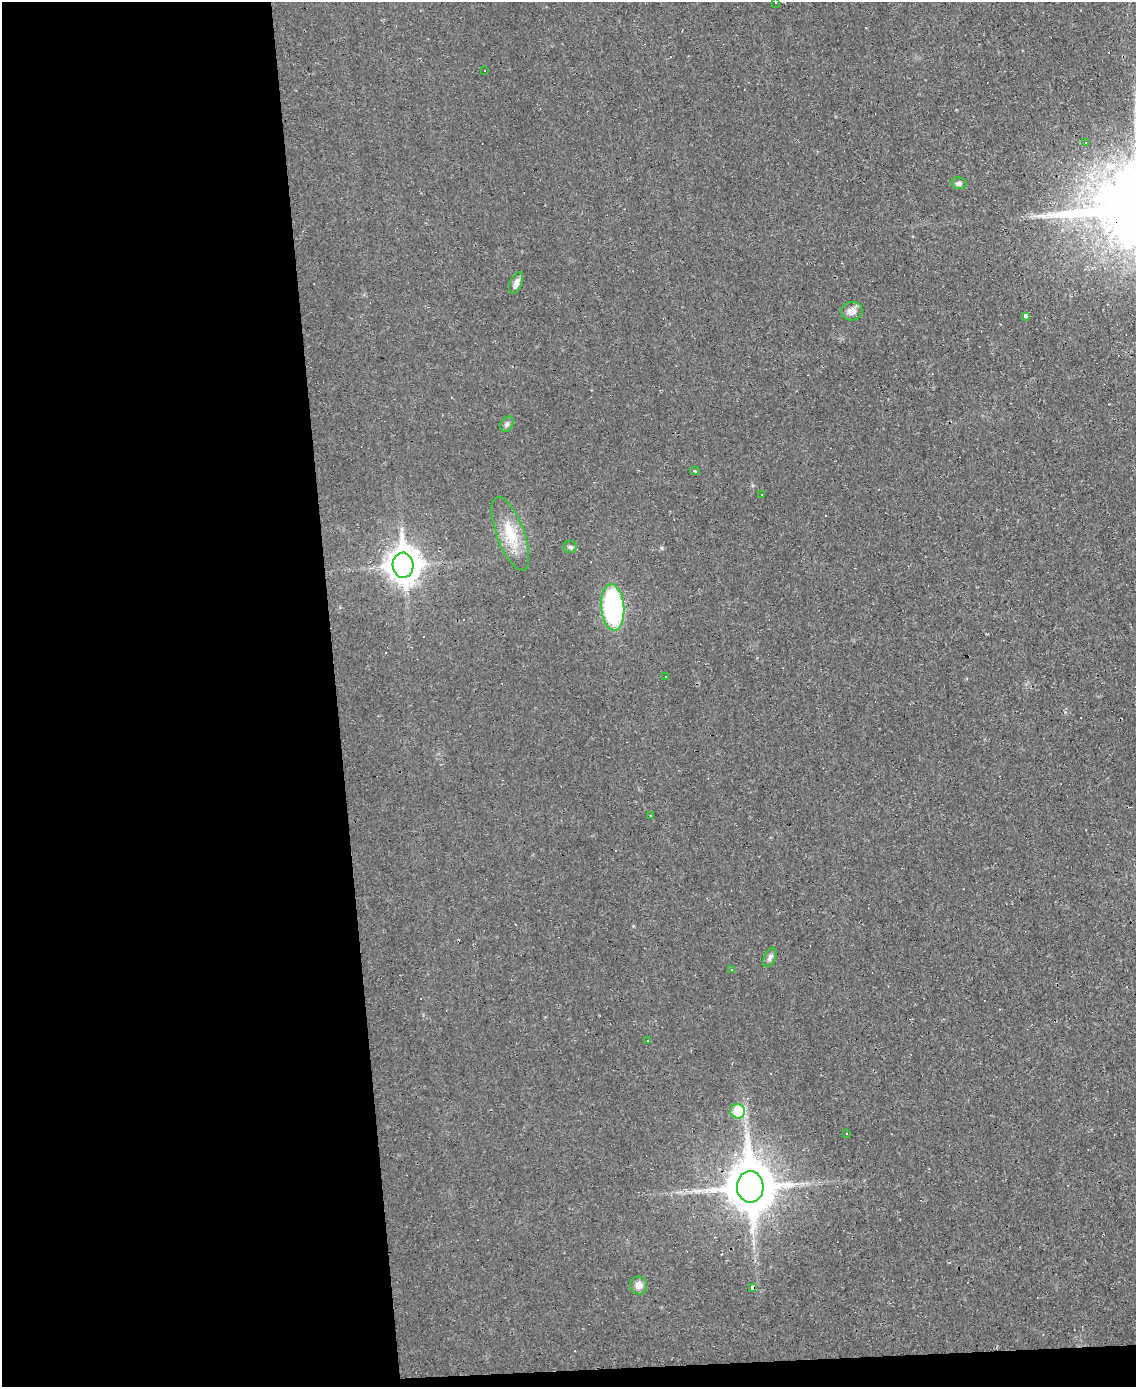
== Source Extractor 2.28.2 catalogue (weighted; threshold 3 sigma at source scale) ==
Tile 9 of 4 x 3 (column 1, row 3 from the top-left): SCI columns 1-1134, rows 128-1512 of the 4535 x 4512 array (HDU 1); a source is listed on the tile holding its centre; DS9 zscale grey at full resolution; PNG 1138 x 1389 px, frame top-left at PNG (2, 2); each listed source drawn as its Kron ellipse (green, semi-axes under 4 px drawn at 4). Shown black and unused: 31% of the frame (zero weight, under 2 of 3 exposures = <1% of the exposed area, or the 3 px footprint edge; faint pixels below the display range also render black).
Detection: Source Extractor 2.28.2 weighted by HDU 2 'WHT'; one run over the whole footprint, this tile lists its part. Background 0.0242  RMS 0.0048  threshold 0.0214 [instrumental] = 3 sigma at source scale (4.5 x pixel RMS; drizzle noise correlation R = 1.50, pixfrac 1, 0.05/0.05 arcsec/px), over >= 5 px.
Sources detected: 39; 15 cosmic-ray / hot-pixel residue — neither listed nor drawn; the other 24 listed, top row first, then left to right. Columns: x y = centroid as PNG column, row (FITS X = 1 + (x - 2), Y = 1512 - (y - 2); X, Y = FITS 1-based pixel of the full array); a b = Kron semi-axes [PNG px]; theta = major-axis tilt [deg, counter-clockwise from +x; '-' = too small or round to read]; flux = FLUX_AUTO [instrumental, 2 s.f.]
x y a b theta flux
775 2 2 2 - 0.38
484 71 3 3 - 15
1086 142 3 2 - 0.9
959 183 7 6 - 1.4
516 283 11 6 67 2.4
852 311 11 9 9 3.3
1025 316 4 3 - 1.1
507 424 8 6 61 1.3
695 471 5 3 - 0.52
762 494 3 2 - 0.31
510 534 39 14 -69 14
570 547 6 6 - 1
403 565 12 10 -88 730
613 607 23 11 -85 72
665 677 3 2 - 0.54
650 815 3 2 - 0.34
770 957 10 5 65 1.5
731 969 3 2 - 0.88
648 1041 3 3 - 1.2
738 1111 7 7 - 19
846 1134 3 3 - 0.84
750 1187 15 13 -87 2200
639 1285 9 8 - 3
752 1288 4 4 - 2.5
Overlapping masked pixels (flux is a lower limit): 2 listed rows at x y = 750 1187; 752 1288
Isophote crosses this tile's border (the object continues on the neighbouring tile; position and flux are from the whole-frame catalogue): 1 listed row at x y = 775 2
Unlisted compact peaks at least as high as the median listed source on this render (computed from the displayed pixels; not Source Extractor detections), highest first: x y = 662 548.